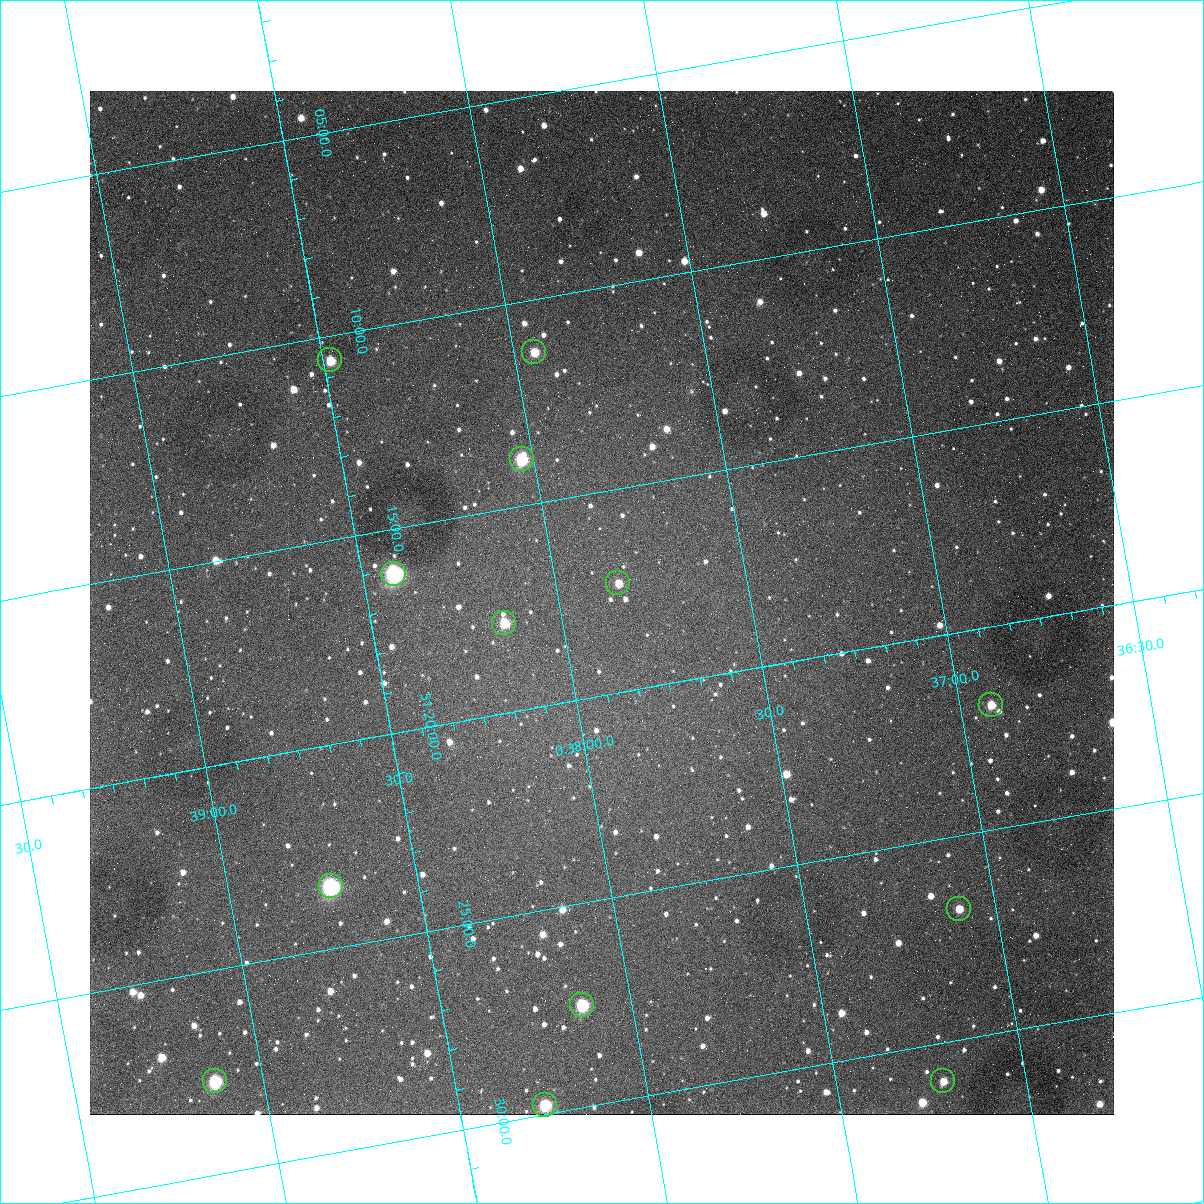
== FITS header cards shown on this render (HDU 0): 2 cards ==
NAXIS1  =                 1024
NAXIS2  =                 1024

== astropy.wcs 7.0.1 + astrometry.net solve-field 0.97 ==
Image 1024 x 1024 px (HDU 0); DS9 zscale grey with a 90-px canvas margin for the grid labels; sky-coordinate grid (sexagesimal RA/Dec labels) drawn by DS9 from the SOLVED WCS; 13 Tycho-2 reference stars matched to detected sources circled (green)
Header WCS: none
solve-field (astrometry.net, Tycho-2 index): SOLVED blind (the file carries no WCS)
Solved WCS: RA---TAN-SIP/DEC--TAN-SIP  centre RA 00:37:53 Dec +51:18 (9.47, +51.30 deg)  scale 1.49 arcsec/px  FOV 25.5' x 25.5'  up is -170 deg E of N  parity flipped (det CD > 0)
(file carries no celestial WCS; the grid is the blind solution)
Tycho-2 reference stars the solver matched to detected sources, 13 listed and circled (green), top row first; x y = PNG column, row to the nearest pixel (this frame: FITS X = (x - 90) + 1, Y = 1024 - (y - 91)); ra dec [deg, ICRS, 3 dp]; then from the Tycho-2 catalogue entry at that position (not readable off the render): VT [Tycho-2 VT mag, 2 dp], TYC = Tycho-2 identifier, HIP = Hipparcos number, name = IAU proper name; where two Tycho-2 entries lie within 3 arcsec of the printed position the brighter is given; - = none
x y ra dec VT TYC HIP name
534 352 9.486 +51.188 10.87 3261-2086-1 - -
330 360 9.620 +51.177 10.71 3261-2090-1 - -
522 459 9.507 +51.231 9.24 3261-2068-1 - -
394 574 9.604 +51.268 7.70 3261-1879-1 3018 -
618 583 9.459 +51.289 11.04 3261-1703-1 - -
504 623 9.538 +51.296 10.24 3261-1493-1 - -
991 705 9.229 +51.365 11.03 3261-2198-1 - -
331 886 9.683 +51.391 7.88 3261-1837-1 - -
959 909 9.274 +51.446 10.91 3261-1253-1 - -
582 1005 9.532 +51.458 9.03 3261-1423-1 - -
215 1081 9.782 +51.462 9.45 3261-1155-1 - -
943 1081 9.305 +51.516 11.13 3261-2117-1 - -
545 1105 9.568 +51.496 9.95 3261-2018-1 - -